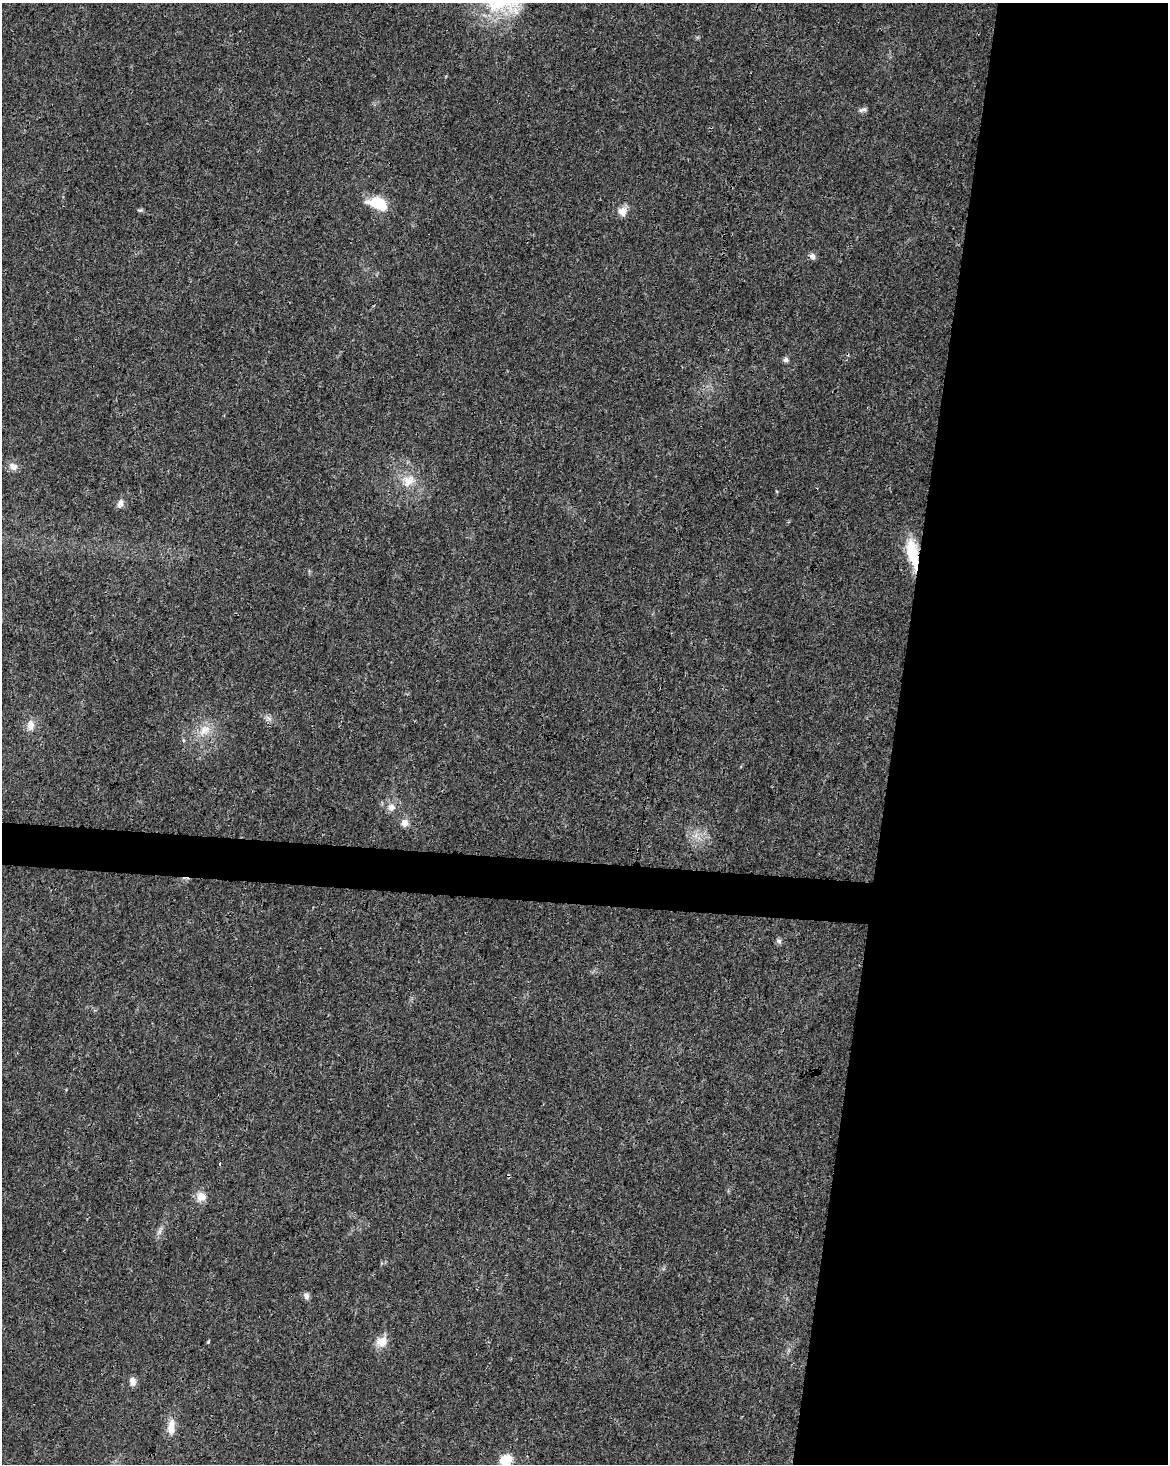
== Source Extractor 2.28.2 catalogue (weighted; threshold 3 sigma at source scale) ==
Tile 8 of 4 x 3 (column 4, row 2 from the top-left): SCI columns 3507-4672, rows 1748-3209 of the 4672 x 4898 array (HDU 1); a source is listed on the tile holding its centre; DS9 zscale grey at full resolution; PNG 1170 x 1466 px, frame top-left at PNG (2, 3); no overlay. Shown black and unused: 26% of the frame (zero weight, under 3 of 4 exposures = <1% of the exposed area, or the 3 px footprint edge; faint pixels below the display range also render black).
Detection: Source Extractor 2.28.2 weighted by HDU 2 'WHT'; one run over the whole footprint, this tile lists its part. Background 0.0187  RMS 0.0031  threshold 0.0138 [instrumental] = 3 sigma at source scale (4.5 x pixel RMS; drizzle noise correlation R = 1.50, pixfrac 1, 0.0396/0.0396 arcsec/px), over >= 5 px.
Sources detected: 26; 2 cosmic-ray / hot-pixel residue — not listed; the other 24 listed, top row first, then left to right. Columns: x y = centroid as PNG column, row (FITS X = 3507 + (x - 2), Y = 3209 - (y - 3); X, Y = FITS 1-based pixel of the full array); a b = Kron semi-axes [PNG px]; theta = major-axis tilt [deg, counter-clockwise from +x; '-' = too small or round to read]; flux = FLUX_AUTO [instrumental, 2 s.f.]
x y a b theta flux
863 110 11 6 10 0.88
378 203 20 11 -20 9.7
140 210 8 4 -8 0.51
622 211 10 9 - 2.7
812 256 8 7 - 1.1
786 360 7 6 - 0.82
13 466 11 9 -27 1.8
408 481 20 16 29 5.5
120 503 12 7 72 1.4
912 553 37 12 -79 10
268 718 10 4 -42 0.99
30 725 14 9 88 2.5
205 730 18 12 35 4.7
183 740 5 3 - 0.35
391 807 12 10 -8 2.3
405 823 9 8 - 2
779 941 7 5 -43 0.72
201 1197 14 13 - 2.8
306 1296 8 7 - 1.1
382 1341 13 11 25 4.2
208 1342 4 3 - 0.31
133 1381 10 7 -72 1.7
171 1427 23 10 87 3.6
506 1460 13 11 35 5.6
Overlapping masked pixels (flux is a lower limit): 1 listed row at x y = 912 553
Isophote crosses this tile's border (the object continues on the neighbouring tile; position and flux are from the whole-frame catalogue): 1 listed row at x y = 506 1460